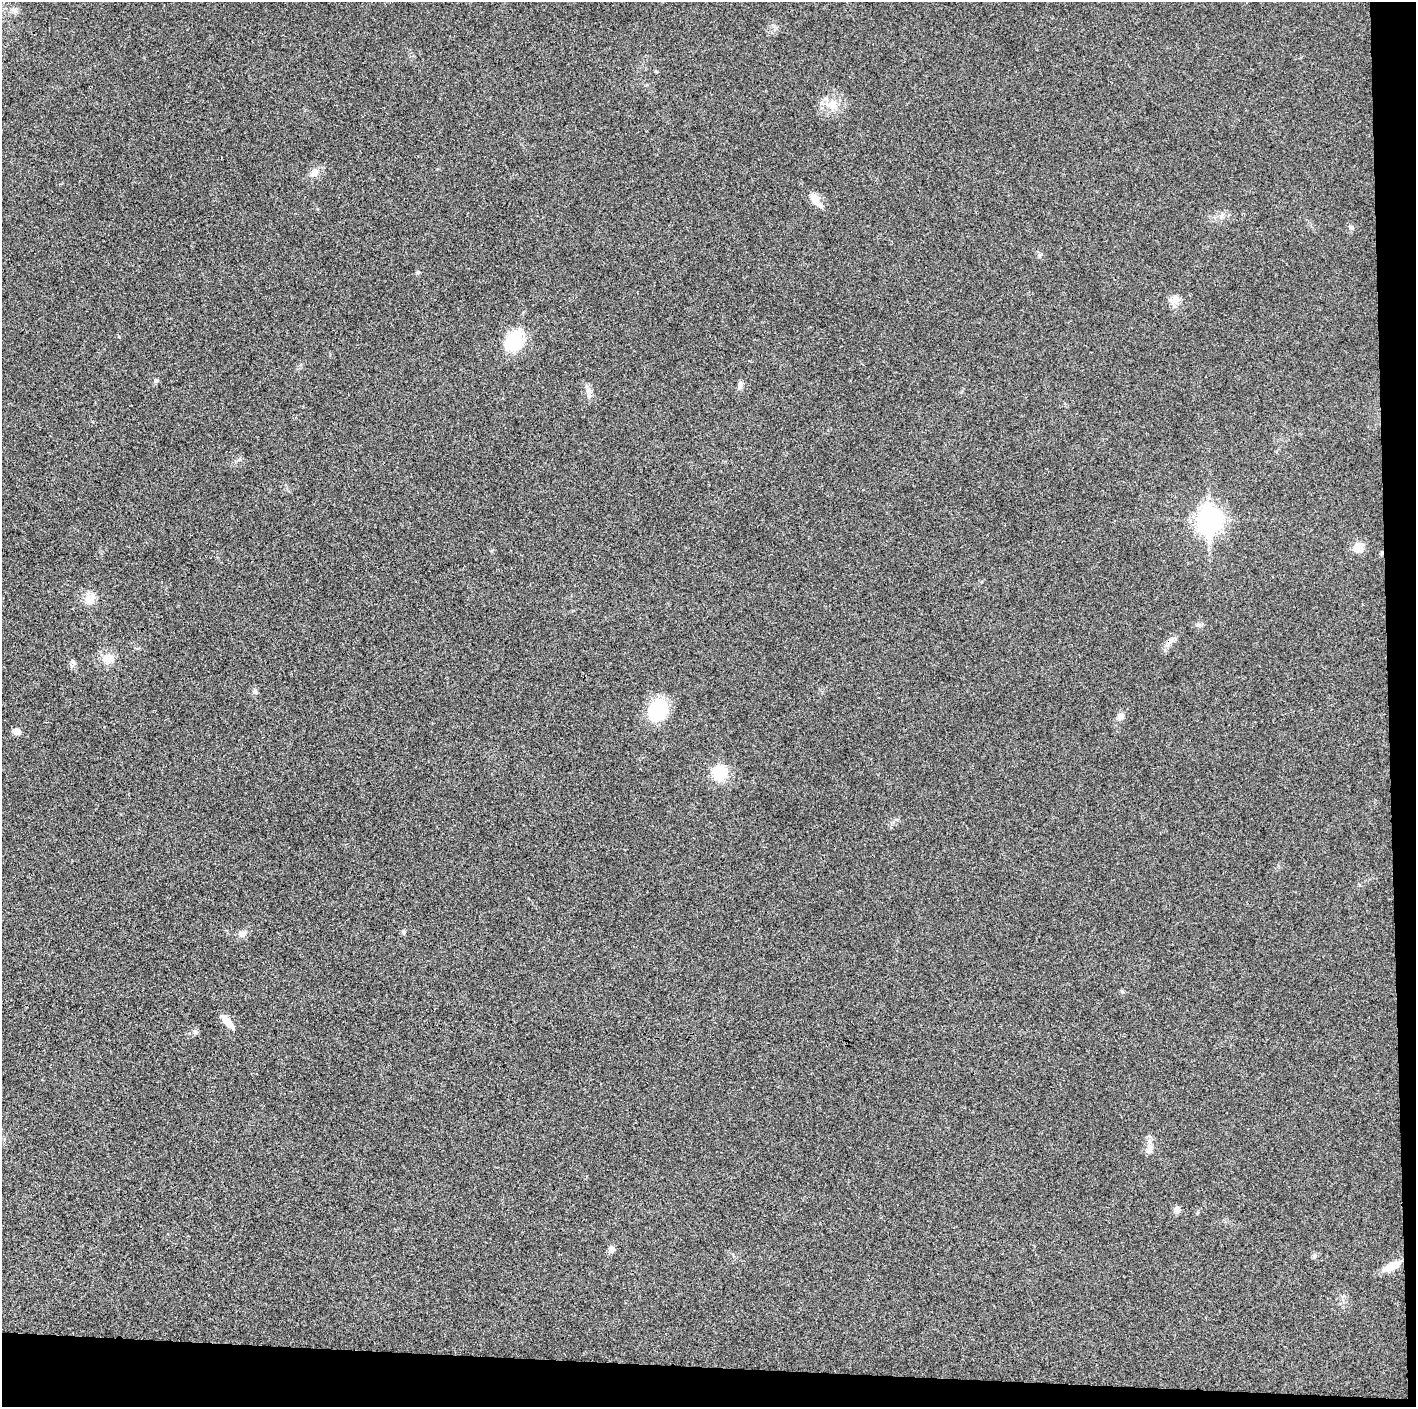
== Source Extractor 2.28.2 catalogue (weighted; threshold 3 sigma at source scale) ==
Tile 9 of 3 x 3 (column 3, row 3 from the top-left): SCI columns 2832-4245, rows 2-1406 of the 4247 x 4221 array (HDU 1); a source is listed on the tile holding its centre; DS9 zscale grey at full resolution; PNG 1418 x 1409 px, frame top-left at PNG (2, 2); no overlay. Shown black and unused: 5% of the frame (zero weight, under 3 of 4 exposures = <1% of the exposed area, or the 3 px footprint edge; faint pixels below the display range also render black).
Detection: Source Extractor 2.28.2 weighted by HDU 2 'WHT'; one run over the whole footprint, this tile lists its part. Background 0.0243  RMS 0.0055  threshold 0.0246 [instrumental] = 3 sigma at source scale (4.5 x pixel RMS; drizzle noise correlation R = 1.50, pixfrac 1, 0.05/0.05 arcsec/px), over >= 5 px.
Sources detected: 30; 1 cosmic-ray / hot-pixel residue — not listed; the other 29 listed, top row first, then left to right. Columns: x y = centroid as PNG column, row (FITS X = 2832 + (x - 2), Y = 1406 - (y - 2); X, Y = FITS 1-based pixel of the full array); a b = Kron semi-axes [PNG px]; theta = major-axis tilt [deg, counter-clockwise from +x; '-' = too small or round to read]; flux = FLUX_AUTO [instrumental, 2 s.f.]
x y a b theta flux
14 10 8 6 -1 2
833 104 14 12 -43 6.9
314 172 11 9 49 3.7
814 198 16 10 -61 5.8
1351 227 7 5 -16 1.2
418 272 6 4 19 0.71
1175 300 12 11 - 3.9
514 341 27 21 62 20
156 381 6 4 -18 0.78
740 385 11 6 86 2.2
589 392 17 7 -87 2.9
1209 519 11 8 89 390
1358 547 13 12 - 5.6
90 599 18 12 71 5.4
108 658 14 13 - 6.7
657 710 24 19 50 26
1120 717 9 8 - 2.6
17 731 10 7 -24 2.5
719 773 16 15 - 15
404 932 6 4 89 0.8
242 934 11 8 18 2.7
1122 992 6 4 -20 0.7
227 1022 20 7 -51 5.7
195 1032 7 4 -45 1
1149 1149 15 7 60 3
1177 1209 8 8 - 2.3
611 1249 8 7 - 2.3
1314 1256 6 4 -73 0.89
1391 1266 22 9 26 7.1
Unlisted compact peaks at least as high as the median listed source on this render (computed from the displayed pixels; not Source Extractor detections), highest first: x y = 1039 255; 256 692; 1199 625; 119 337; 73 662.